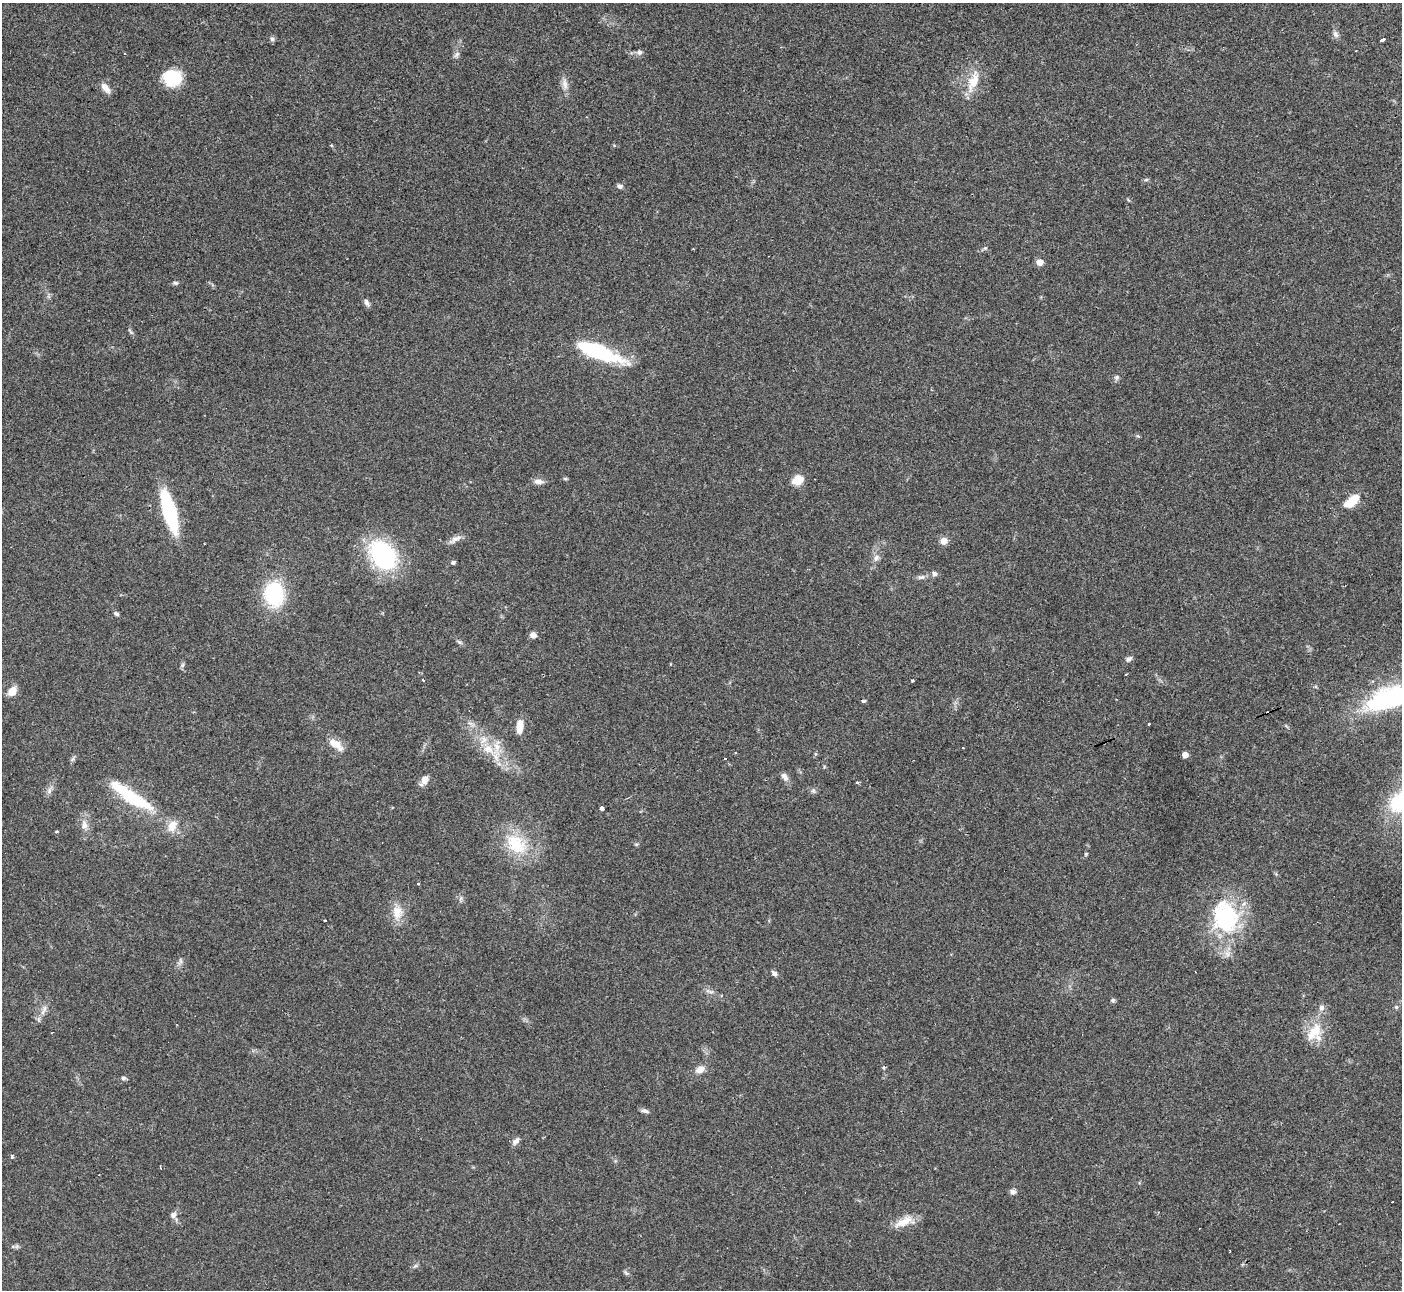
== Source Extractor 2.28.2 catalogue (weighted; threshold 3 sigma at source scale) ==
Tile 10 of 4 x 4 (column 2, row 3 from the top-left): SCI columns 1402-2801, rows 1440-2727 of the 5600 x 5588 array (HDU 1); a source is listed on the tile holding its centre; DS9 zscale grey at full resolution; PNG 1404 x 1292 px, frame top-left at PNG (2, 3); no overlay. Shown black and unused: <1% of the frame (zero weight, under 3 of 4 exposures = <1% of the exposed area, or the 3 px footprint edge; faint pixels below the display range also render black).
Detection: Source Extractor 2.28.2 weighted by HDU 2 'WHT'; one run over the whole footprint, this tile lists its part. Background 0.0513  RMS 0.0052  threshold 0.0234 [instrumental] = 3 sigma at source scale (4.5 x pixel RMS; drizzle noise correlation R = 1.50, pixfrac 1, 0.05/0.05 arcsec/px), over >= 5 px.
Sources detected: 86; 6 cosmic-ray / hot-pixel residue — not listed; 3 inside a brighter listed object's ellipse — not listed separately; the other 77 listed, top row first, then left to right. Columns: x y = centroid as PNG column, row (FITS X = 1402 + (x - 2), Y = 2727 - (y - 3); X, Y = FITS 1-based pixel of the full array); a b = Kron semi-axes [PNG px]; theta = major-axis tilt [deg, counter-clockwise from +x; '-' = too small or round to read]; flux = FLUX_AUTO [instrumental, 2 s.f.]
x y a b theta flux
1336 34 9 7 -67 1.9
272 39 6 6 - 1.1
1382 40 4 3 - 23
639 52 8 6 -23 1.5
457 54 9 5 45 1.3
172 78 20 18 -10 18
973 81 28 11 69 11
565 84 16 7 -79 3.3
105 88 13 7 -50 4.1
1146 180 6 4 3 0.74
620 186 7 6 - 1.6
985 248 5 4 - 0.75
1040 262 5 5 - 5.5
176 283 7 5 -2 0.95
367 303 10 6 -59 1.7
598 352 47 13 -21 50
1116 377 7 5 69 1.2
565 478 6 4 -6 0.75
798 480 14 10 28 6.6
538 481 13 6 -6 2.6
1351 501 20 9 41 10
170 512 36 11 -75 50
455 539 18 7 32 3.1
943 541 8 7 - 3.7
383 555 36 25 -50 54
876 558 9 6 59 2
453 562 4 4 - 1.4
934 574 6 5 - 1.7
921 577 11 5 15 1.6
274 594 18 14 -81 51
116 614 7 4 -30 1
533 635 7 6 - 2.6
459 642 8 4 -36 0.96
1129 659 9 6 32 1.6
183 665 7 4 70 0.92
1126 674 3 2 - 0.6
423 680 4 2 - 0.4
913 681 3 3 - 2.4
12 691 11 8 52 4.9
1391 697 49 18 20 86
864 701 3 3 - 3.9
1149 724 3 3 - 1.3
520 727 16 7 83 5.5
335 743 18 9 -27 6.2
963 748 3 2 - 0.31
488 749 16 12 -28 8.4
1185 755 5 4 - 5.3
784 777 11 7 -59 2.5
424 780 12 7 59 3.8
49 791 9 6 89 1.9
813 791 6 5 - 1
130 795 61 13 -34 34
1401 802 26 19 36 37
602 808 4 3 - 11
84 825 13 8 -85 3.5
57 831 3 3 - 0.55
516 844 33 21 -50 21
1086 854 5 5 - 0.56
418 883 3 3 - 0.83
397 912 20 12 -88 7.5
1225 917 43 33 -78 51
325 921 3 2 - 1
774 974 7 5 -61 1.6
1113 1000 6 5 - 0.87
1321 1007 8 7 - 1.9
1396 1007 5 5 - 0.88
44 1010 16 5 62 2.9
1314 1032 29 15 53 12
883 1067 6 4 -59 0.66
700 1070 9 7 31 4.5
123 1078 6 5 - 1.3
645 1111 9 5 -17 1.6
516 1141 11 7 43 2.3
12 1156 4 3 - 1.8
1013 1192 8 6 14 1.5
173 1215 7 6 - 2.1
904 1222 27 10 28 7.2
Isophote crosses this tile's border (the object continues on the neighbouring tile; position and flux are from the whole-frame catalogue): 2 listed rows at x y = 1391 697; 1401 802